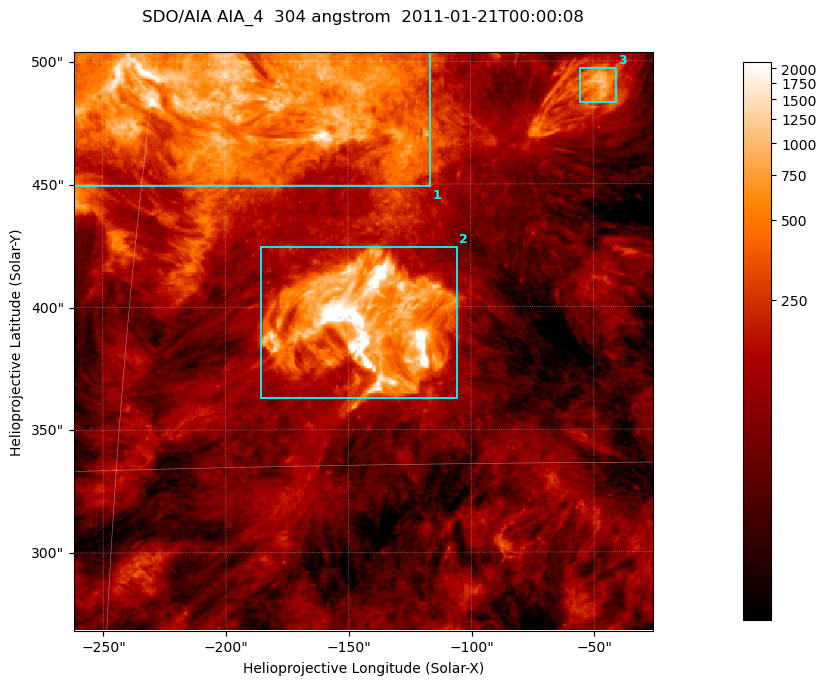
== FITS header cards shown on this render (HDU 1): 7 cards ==
TELESCOP= 'SDO/AIA '           / For AIA: SDO/AIA
INSTRUME= 'AIA_4   '           / For AIA: AIA_ATA1, AIA_ATA2, AIA_ATA3 or AIA_AT
WAVELNTH=                  304 / [angstrom] Wavelength
WAVEUNIT= 'angstrom'           / Wavelength unit: angstrom
DATE-OBS= '2011-01-21T00:00:08.124' / [ISO] Date when observation started; ISO 8
CTYPE1  = 'HPLN-TAN'           / CTYPE1; Typically HPLN
CTYPE2  = 'HPLT-TAN'           / CTYPE2; Typically HPLT

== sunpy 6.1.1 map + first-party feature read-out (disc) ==
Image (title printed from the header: SDO/AIA AIA_4  304 angstrom  2011-01-21T00:00:08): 393 x 393 px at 0.6 arcsec/px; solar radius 975 arcsec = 1625 px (partial field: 1.9% of the solar disc is inside the frame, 100% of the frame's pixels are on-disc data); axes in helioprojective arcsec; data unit not stated in the header (colour bar unlabelled)
Orientation: roll -0.132 deg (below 1 deg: not rotated)
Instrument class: DISC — disc imager (sunpy class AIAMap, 304 A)
Bright regions (active regions / flare kernels): reference = the on-disc median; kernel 3 px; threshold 5 sigma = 347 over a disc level ~106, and >= 1.15x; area >= 154 px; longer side >= 5 px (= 3 arcsec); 3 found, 3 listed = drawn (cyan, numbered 1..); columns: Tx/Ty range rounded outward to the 2 arcsec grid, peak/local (2 s.f.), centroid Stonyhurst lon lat
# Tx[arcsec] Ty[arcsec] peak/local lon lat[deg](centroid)
1 -262..-116 448..506 23 -12 +25
2 -186..-104 362..426 104 -9 +19
3 -56..-40 482..498 10 -3 +25